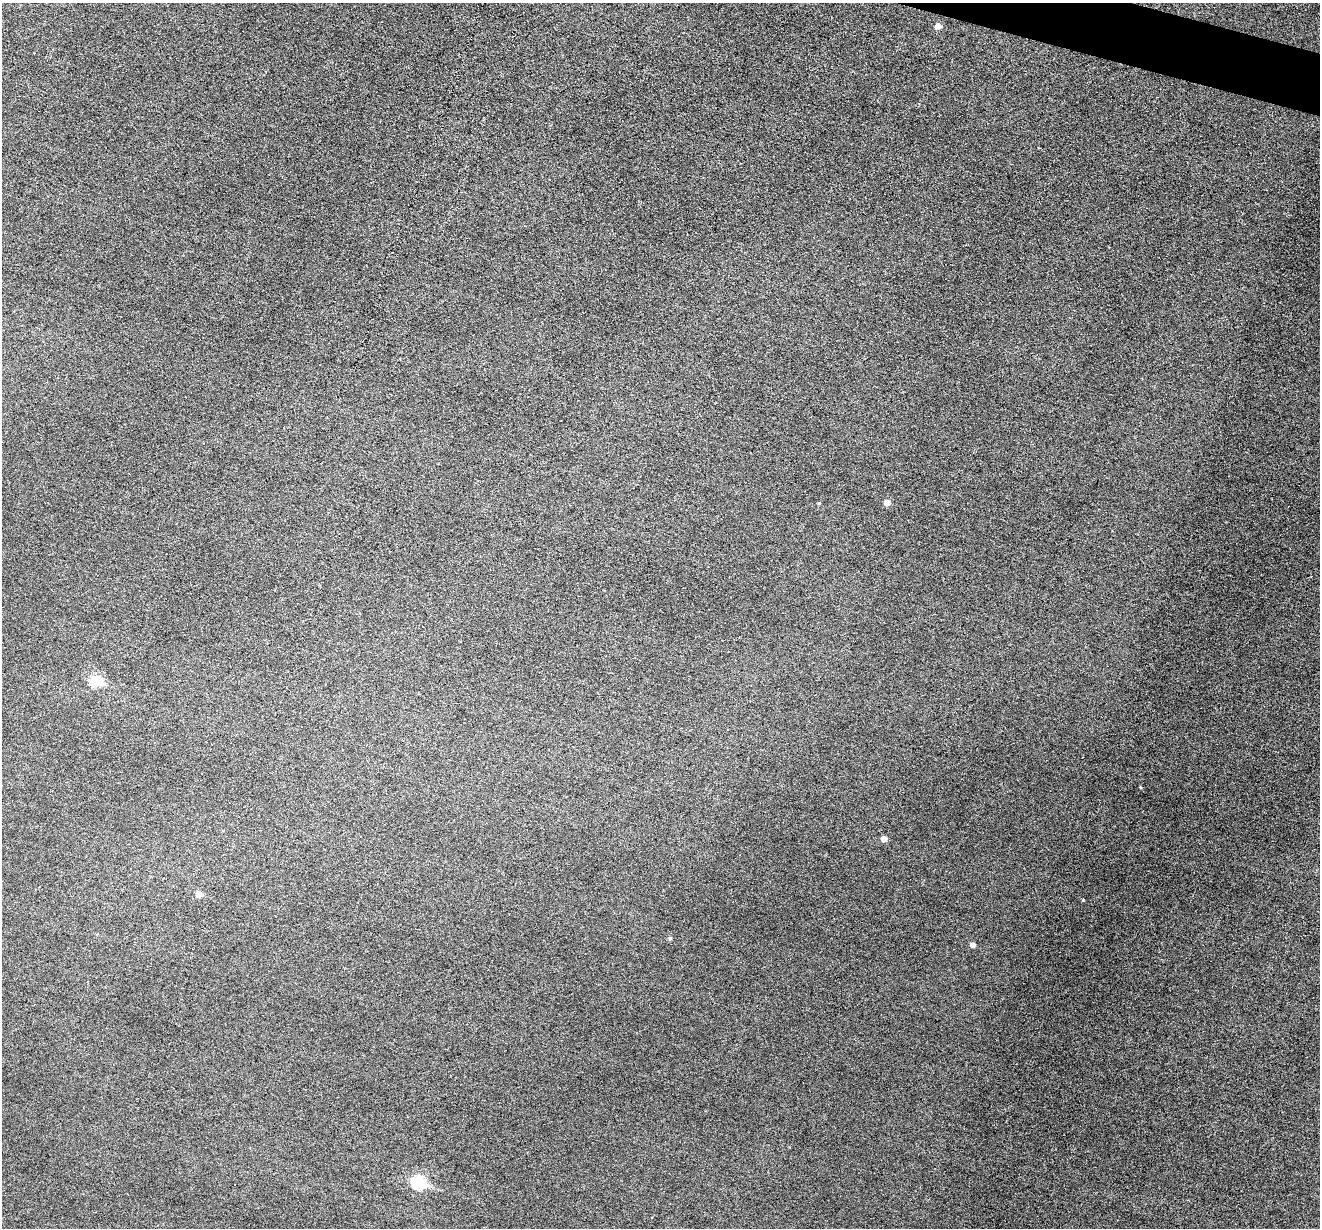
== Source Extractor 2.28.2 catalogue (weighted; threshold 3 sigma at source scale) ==
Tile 10 of 4 x 4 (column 2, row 3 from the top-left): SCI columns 1322-2639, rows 1482-2707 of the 5274 x 5288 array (HDU 1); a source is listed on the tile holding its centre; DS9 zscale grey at full resolution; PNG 1322 x 1230 px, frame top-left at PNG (2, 3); no overlay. Shown black and unused: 1% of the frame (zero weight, under 3 of 6 exposures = <1% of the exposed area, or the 3 px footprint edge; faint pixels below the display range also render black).
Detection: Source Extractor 2.28.2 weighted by HDU 2 'WHT'; one run over the whole footprint, this tile lists its part. Background 0.0504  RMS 0.0056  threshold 0.0228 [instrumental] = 3 sigma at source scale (4.09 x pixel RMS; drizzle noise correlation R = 1.36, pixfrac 0.8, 0.05/0.05 arcsec/px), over >= 5 px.
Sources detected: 10; all 10 listed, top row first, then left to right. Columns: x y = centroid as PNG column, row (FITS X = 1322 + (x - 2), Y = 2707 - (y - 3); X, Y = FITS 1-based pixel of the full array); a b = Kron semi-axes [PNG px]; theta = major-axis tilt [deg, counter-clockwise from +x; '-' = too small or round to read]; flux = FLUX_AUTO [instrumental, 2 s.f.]
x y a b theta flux
938 26 6 5 - 2.8
819 503 4 3 - 0.47
887 503 5 5 - 3.1
96 681 7 6 - 28
884 839 5 5 - 3.2
199 894 6 5 - 4.1
1083 900 4 4 - 0.36
670 938 5 5 - 0.81
973 945 5 5 - 1.9
419 1182 8 6 -18 49